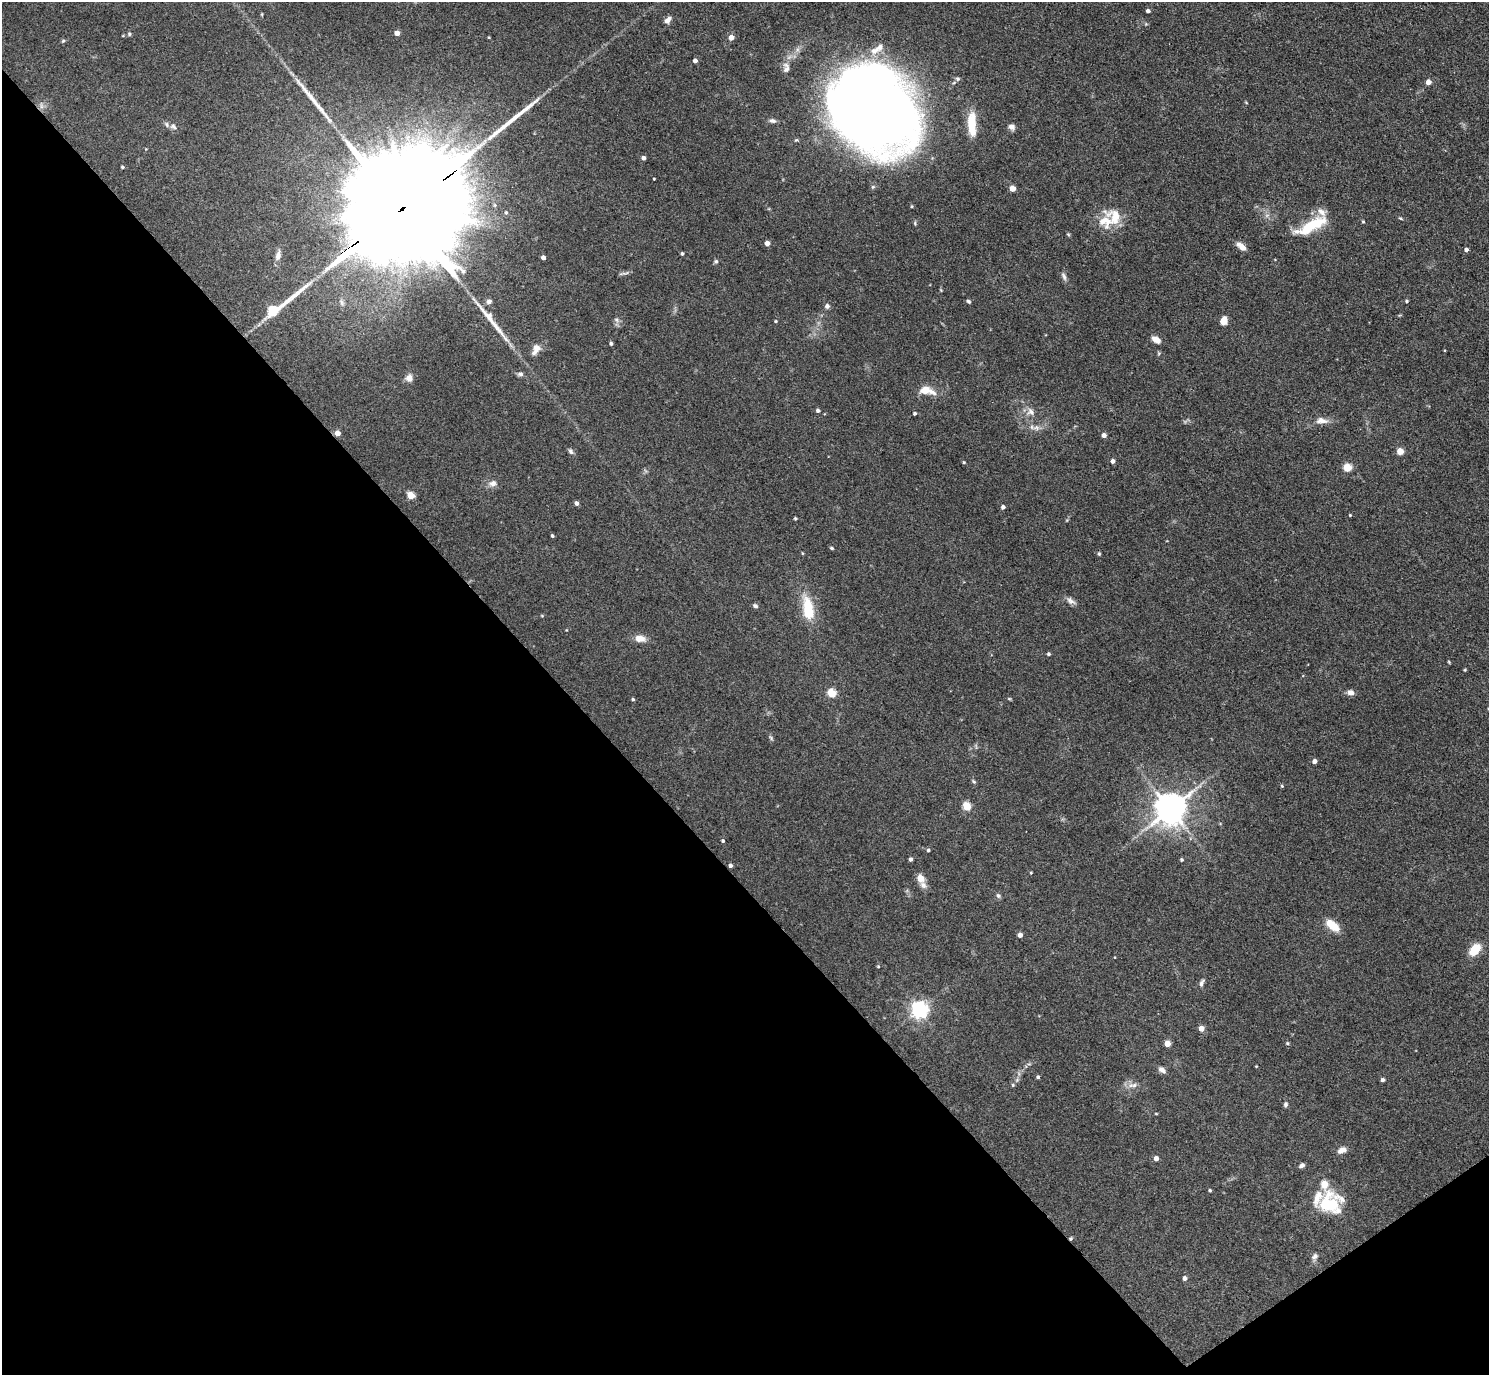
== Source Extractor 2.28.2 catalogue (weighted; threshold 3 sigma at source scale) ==
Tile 14 of 4 x 4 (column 2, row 4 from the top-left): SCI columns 1490-2976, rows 299-1671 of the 5953 x 5949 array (HDU 1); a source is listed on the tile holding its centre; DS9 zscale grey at full resolution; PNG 1491 x 1377 px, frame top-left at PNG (2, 2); no overlay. Shown black and unused: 40% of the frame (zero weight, under 3 of 4 exposures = <1% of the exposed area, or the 3 px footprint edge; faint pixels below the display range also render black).
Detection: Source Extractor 2.28.2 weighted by HDU 2 'WHT'; one run over the whole footprint, this tile lists its part. Background 0.0829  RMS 0.0055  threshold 0.0246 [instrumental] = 3 sigma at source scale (4.5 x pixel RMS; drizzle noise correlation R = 1.50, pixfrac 1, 0.05/0.05 arcsec/px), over >= 5 px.
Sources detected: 142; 1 cosmic-ray / hot-pixel residue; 3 long thin detections or spike segments (spike, bleed or trail) — not listed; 9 inside a brighter listed object's ellipse — not listed separately; the other 129 listed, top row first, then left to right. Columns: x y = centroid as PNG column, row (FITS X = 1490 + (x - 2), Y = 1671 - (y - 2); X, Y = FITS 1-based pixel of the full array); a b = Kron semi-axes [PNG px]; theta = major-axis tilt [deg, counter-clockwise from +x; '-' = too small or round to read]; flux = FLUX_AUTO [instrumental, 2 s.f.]
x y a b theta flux
1148 11 4 4 - 1.6
262 14 5 3 - 0.49
668 20 10 6 46 2.4
1146 24 5 5 - 0.62
397 33 4 4 - 5.1
129 34 6 5 - 0.82
731 37 5 4 - 4.7
63 41 5 4 - 0.73
880 47 14 9 53 3.7
695 61 4 4 - 2.2
786 68 17 9 -88 3.9
957 79 7 6 - 1.2
1428 82 5 4 - 3.7
41 106 9 4 -82 1.5
873 110 73 60 -34 970
772 121 9 5 -10 1.7
972 124 28 9 -88 14
173 126 9 7 -42 1.9
1012 127 9 6 -41 2
643 158 4 4 - 2
122 167 4 3 - 0.73
654 179 3 2 - 0.45
1013 188 4 4 - 6.8
403 208 71 23 36 48000
506 212 5 4 - 0.83
1267 215 7 4 19 1.1
1115 217 27 25 30 15
1400 218 6 3 -30 0.61
1363 222 4 4 - 0.5
1311 226 37 11 27 22
1068 234 6 3 -19 0.59
767 243 4 4 - 3.7
1241 247 12 6 -40 4.6
1466 250 4 4 - 1.7
682 254 3 3 - 0.85
278 255 14 7 79 2.7
543 257 4 4 - 2.4
716 261 6 5 - 0.95
624 273 16 3 10 1.3
1064 276 12 5 -70 1.8
489 301 8 6 36 1.7
968 301 5 4 - 0.95
1407 301 4 3 - 0.75
827 306 7 6 - 1.6
275 309 36 6 37 39
617 320 8 7 - 1.8
1224 320 8 6 75 4.7
776 321 4 3 - 0.65
1156 339 11 7 -29 3.7
611 343 5 4 - 1.1
536 349 17 9 59 4.5
1159 353 5 5 - 0.69
520 374 8 6 4 1.5
409 378 10 9 - 3
926 391 10 5 -9 13
818 410 5 4 - 1.2
1031 412 12 9 -37 3.5
915 413 4 4 - 0.9
1321 420 16 8 -4 4.3
1036 428 11 7 -2 2.7
337 433 5 4 - 4.6
1104 435 4 4 - 2.6
571 451 8 6 -65 1.4
1400 451 5 4 - 10
1113 461 4 4 - 2.2
964 462 4 3 - 0.62
1347 468 5 5 - 19
492 483 11 9 15 3
411 495 5 4 - 13
576 503 4 4 - 1.7
1003 507 4 4 - 1.7
1350 515 4 3 - 0.5
795 518 3 3 - 0.81
552 536 4 3 - 0.9
831 548 5 3 - 0.73
802 553 5 3 - 0.41
1099 553 5 4 - 0.66
1071 601 13 7 -35 2.5
755 606 6 5 - 1.3
808 608 31 13 -80 18
542 616 5 3 - 0.51
566 630 3 3 - 0.35
640 639 14 8 -8 4.8
1049 654 4 4 - 1
1449 662 4 3 - 0.49
1465 670 4 3 - 0.52
1350 692 9 7 -3 2.4
832 693 5 5 - 22
633 699 4 4 - 0.8
1009 699 6 4 -1 0.57
771 738 8 4 -55 0.92
1314 761 4 4 - 2.4
974 781 7 4 -38 0.81
1282 786 4 4 - 0.64
967 806 5 5 - 19
1170 809 9 9 - 1000
723 841 4 3 - 0.78
928 850 4 4 - 0.78
911 859 4 3 - 1.5
1182 860 4 4 - 0.82
730 866 4 4 - 1.4
1031 873 3 3 - 0.45
921 878 5 5 - 9.2
923 885 11 8 -49 2.5
998 896 7 5 -39 1.2
1332 925 16 8 -38 11
1020 935 4 4 - 2.8
1475 950 13 8 49 11
878 966 4 4 - 0.51
1202 983 10 5 63 1.8
919 1010 6 6 - 220
1201 1028 5 4 - 4.6
1287 1043 5 4 - 0.69
1167 1044 5 4 - 6.2
1256 1066 4 3 - 0.41
1162 1070 10 6 -38 2.3
1038 1077 4 4 - 0.92
1017 1080 7 5 46 1.2
1382 1080 4 4 - 1.1
1132 1085 16 7 3 3.4
1285 1104 7 5 78 1.2
1156 1114 4 3 - 0.44
1342 1150 11 7 24 3.5
1156 1158 5 4 - 2.6
1302 1165 6 4 29 1.5
1210 1190 4 3 - 0.69
1330 1203 25 23 10 27
1315 1256 10 7 58 1.8
1185 1278 5 4 - 1.6
Overlapping masked pixels (flux is a lower limit): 2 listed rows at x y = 403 208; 337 433